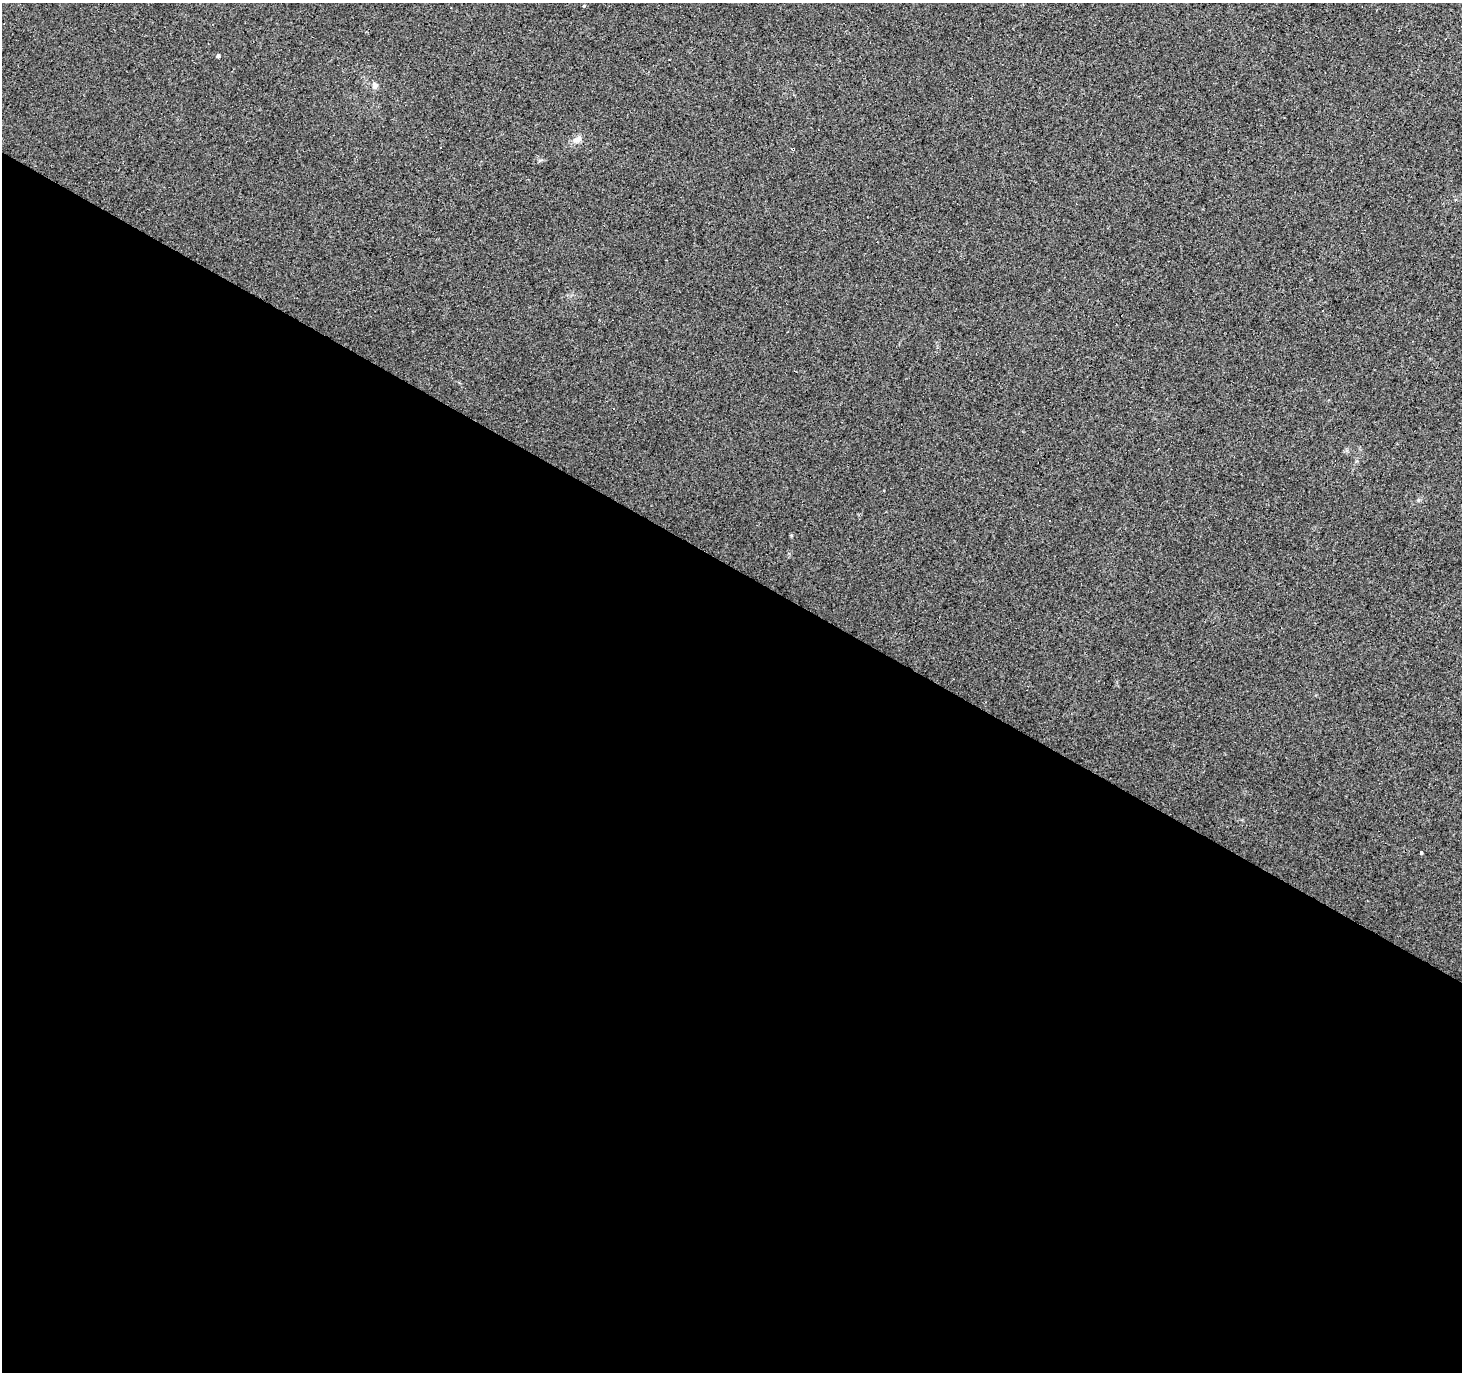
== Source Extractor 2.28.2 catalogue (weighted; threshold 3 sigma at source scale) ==
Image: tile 14 of 4 x 4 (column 2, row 4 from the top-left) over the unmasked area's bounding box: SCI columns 1461-2920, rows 188-1557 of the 5844 x 5921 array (HDU 1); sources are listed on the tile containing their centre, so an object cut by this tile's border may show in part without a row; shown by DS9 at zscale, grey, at full resolution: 1 PNG px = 1 image px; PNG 1464 x 1374 px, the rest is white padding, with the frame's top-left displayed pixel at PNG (2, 3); no overlay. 59% of this frame is shown black and not used: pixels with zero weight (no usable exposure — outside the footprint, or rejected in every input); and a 3 px margin inside the footprint's outer edge (the drizzle kernel's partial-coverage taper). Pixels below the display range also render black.
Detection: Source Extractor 2.28.2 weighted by HDU 2 'WHT'; one run over the whole footprint, this tile lists its part. Background 0.0217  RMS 0.0064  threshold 0.0287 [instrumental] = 3 sigma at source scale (4.5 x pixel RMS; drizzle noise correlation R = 1.50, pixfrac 1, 0.0396/0.0396 arcsec/px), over >= 5 px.
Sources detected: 10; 4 cosmic-ray / hot-pixel residue — not listed; the other 6 listed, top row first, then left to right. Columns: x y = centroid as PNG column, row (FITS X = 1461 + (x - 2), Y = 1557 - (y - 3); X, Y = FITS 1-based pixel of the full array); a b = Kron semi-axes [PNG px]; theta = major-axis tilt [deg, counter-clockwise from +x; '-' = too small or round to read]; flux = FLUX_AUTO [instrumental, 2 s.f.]
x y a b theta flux
584 6 3 3 - 2.1
451 8 2 2 - 0.48
218 55 4 3 - 6.2
375 85 8 7 - 2.2
578 139 14 8 29 3.5
1421 852 3 3 - 1.4